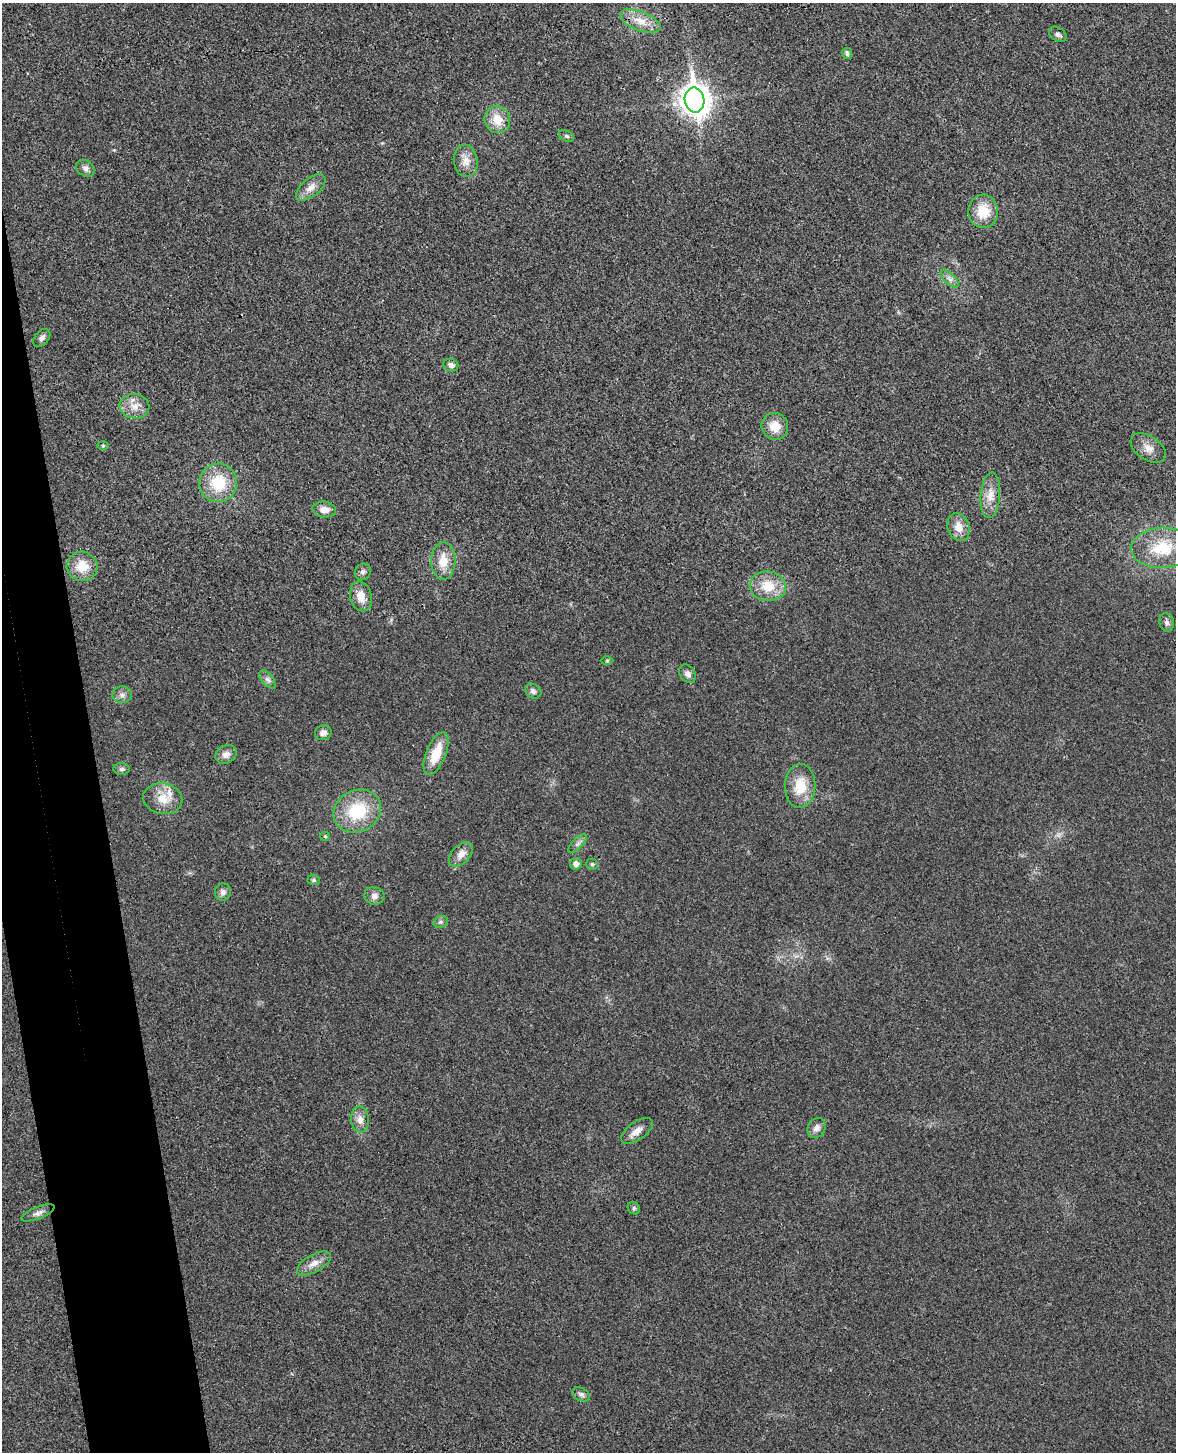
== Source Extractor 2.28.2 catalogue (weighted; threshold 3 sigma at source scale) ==
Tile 7 of 4 x 3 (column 3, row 2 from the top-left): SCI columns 2405-3578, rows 1594-3043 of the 4811 x 4744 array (HDU 1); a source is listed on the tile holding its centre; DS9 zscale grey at full resolution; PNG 1178 x 1454 px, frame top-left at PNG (2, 3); each listed source drawn as its Kron ellipse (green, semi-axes under 4 px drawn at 4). Shown black and unused: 6% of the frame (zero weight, under 3 of 4 exposures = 6% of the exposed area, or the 3 px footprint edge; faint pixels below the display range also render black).
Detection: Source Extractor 2.28.2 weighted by HDU 2 'WHT'; one run over the whole footprint, this tile lists its part. Background 0.0202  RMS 0.0063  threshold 0.0282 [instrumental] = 3 sigma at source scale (4.5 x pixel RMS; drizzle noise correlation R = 1.50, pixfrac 1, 0.05/0.05 arcsec/px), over >= 5 px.
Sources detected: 57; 1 inside a brighter listed object's ellipse — not listed separately; the other 56 listed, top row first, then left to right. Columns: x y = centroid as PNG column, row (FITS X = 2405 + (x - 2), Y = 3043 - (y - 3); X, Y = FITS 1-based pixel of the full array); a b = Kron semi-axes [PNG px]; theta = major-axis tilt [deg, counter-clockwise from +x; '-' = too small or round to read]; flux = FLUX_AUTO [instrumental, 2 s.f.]
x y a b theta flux
640 21 21 9 -21 8.8
1058 34 9 6 -34 2.1
847 53 5 5 - 2.1
695 100 12 10 -79 810
497 120 14 12 -65 11
566 136 8 5 -26 1.2
466 161 16 12 -83 7
85 168 10 7 -36 2.4
311 187 17 9 40 5.4
983 211 16 15 - 15
950 279 11 5 -44 2.5
42 338 10 6 48 2.5
451 365 7 6 - 2.3
134 406 15 12 -10 7.1
775 426 13 13 - 9.6
103 446 6 4 1 0.74
1148 448 19 12 -33 5.9
218 483 19 19 - 24
990 495 23 9 85 8.2
324 510 12 8 -6 5.4
959 527 14 11 -71 7.2
1162 548 31 20 3 27
443 561 18 12 89 11
82 566 15 14 - 13
363 572 8 7 - 2.1
768 586 18 15 -6 15
361 596 15 10 -76 8.2
1167 622 9 7 -78 2.2
607 660 6 4 1 0.89
688 674 10 7 -53 2.9
268 679 11 5 -48 2.3
533 691 8 7 - 2.2
122 695 10 8 -1 2.7
323 733 8 7 - 2.9
226 754 11 9 29 4
436 754 22 9 68 16
122 769 8 6 2 1.5
800 786 22 15 88 16
163 799 20 15 -10 11
357 811 24 21 25 31
325 836 5 4 - 0.83
578 843 12 5 45 2.2
461 854 14 9 45 5.2
576 864 6 5 - 3.4
592 864 6 5 - 1.1
314 880 6 5 - 1.1
223 892 9 8 - 2.8
374 896 10 8 -15 3.1
441 922 7 5 18 1.5
360 1119 13 9 -83 5
817 1128 10 8 55 3.3
637 1131 18 9 36 5.3
634 1208 7 5 -47 1.1
38 1213 17 6 21 2.9
314 1263 19 8 29 5.6
581 1394 9 6 -24 2